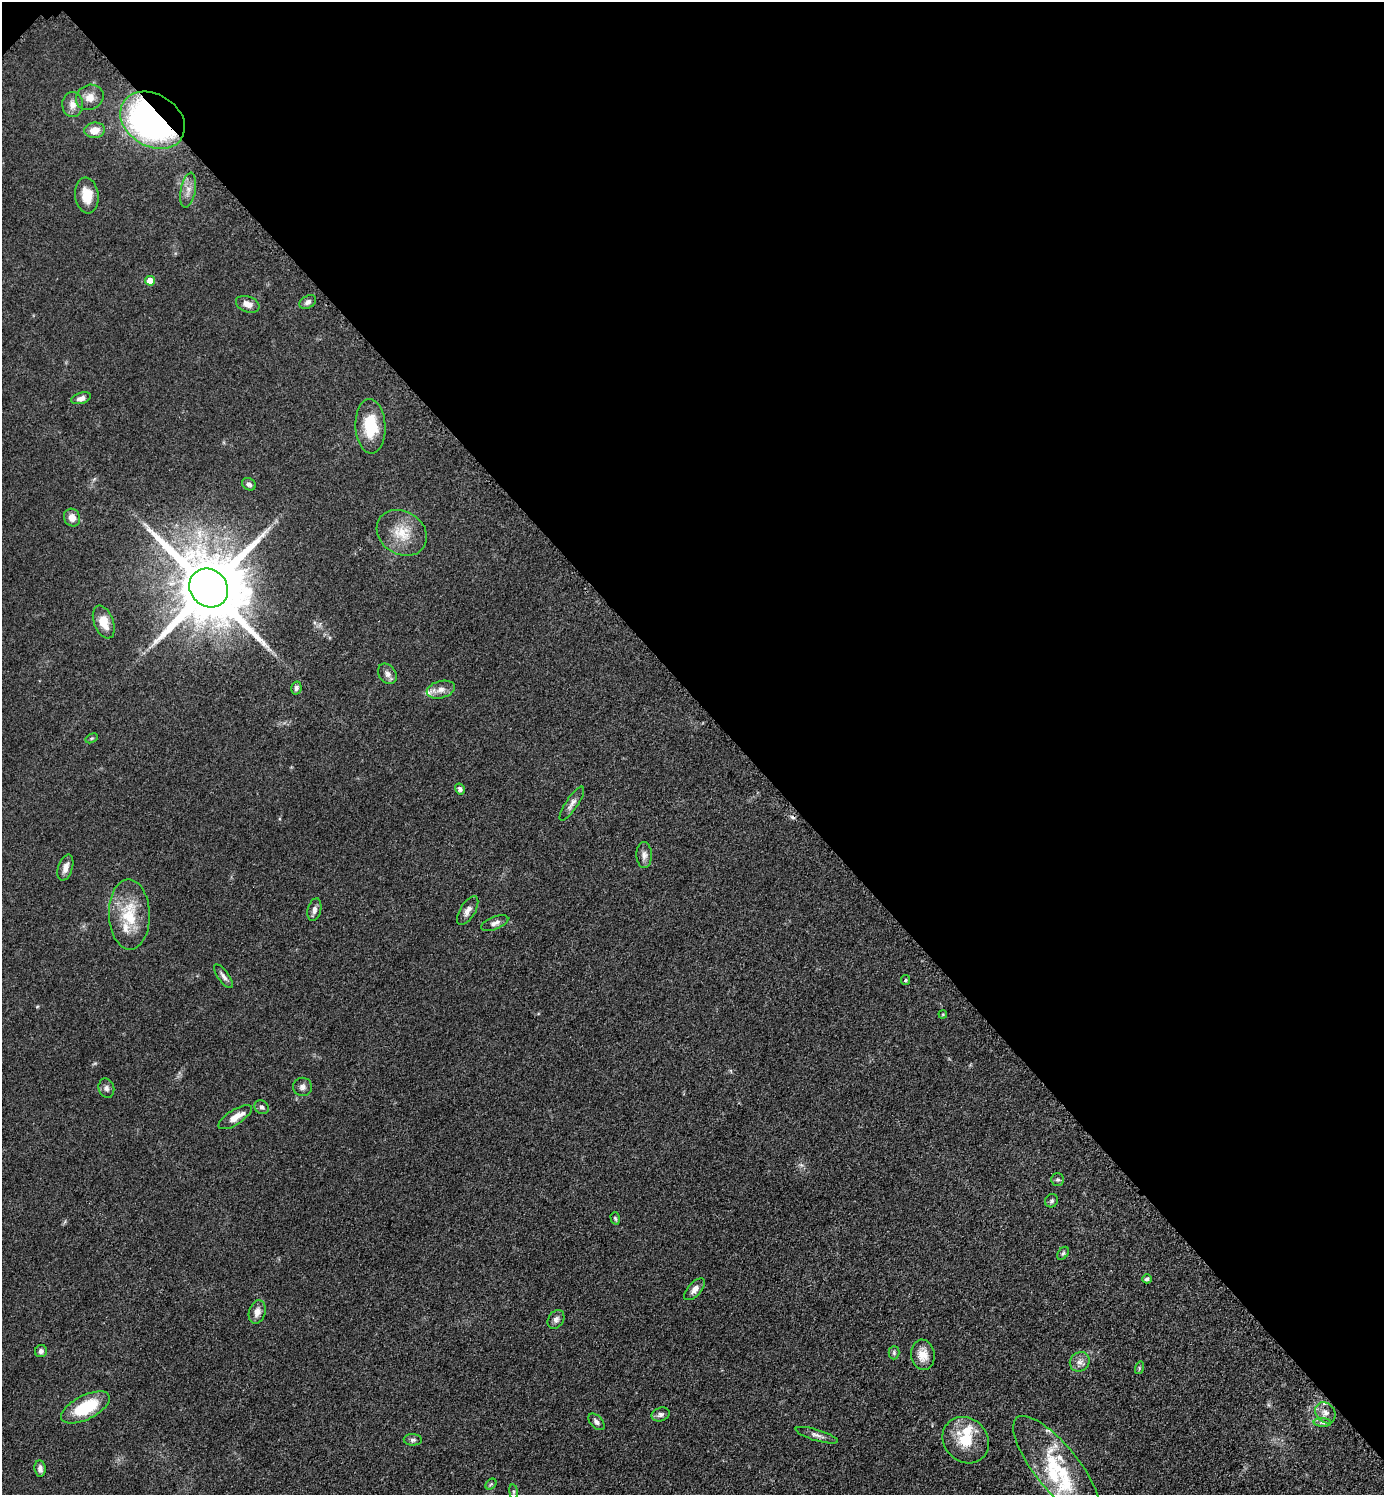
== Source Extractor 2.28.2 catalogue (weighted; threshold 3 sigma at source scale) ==
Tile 3 of 4 x 4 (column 3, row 1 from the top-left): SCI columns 2973-4354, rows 4499-5991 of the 6048 x 6047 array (HDU 1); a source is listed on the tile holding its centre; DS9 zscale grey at full resolution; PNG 1386 x 1497 px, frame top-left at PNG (2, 2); each listed source drawn as its Kron ellipse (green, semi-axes under 4 px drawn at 4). Shown black and unused: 47% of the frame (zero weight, under 3 of 5 exposures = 4% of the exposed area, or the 3 px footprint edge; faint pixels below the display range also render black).
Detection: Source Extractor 2.28.2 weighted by HDU 2 'WHT'; one run over the whole footprint, this tile lists its part. Background 0.0493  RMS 0.0053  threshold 0.0237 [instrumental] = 3 sigma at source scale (4.5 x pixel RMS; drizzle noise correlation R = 1.50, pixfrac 1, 0.05/0.05 arcsec/px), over >= 5 px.
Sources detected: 67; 1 cosmic-ray / hot-pixel residue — neither listed nor drawn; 6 inside a brighter listed object's ellipse — not listed separately; the other 60 listed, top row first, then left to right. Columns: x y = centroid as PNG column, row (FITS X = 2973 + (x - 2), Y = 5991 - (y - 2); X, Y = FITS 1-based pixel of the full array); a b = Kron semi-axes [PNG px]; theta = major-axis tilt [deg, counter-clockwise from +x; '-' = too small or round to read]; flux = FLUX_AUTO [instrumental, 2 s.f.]
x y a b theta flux
90 97 14 12 31 5.2
73 105 12 10 -89 4.3
153 120 34 26 -31 180
95 130 10 8 6 6.1
188 190 18 7 79 4
87 195 18 11 -84 9.1
150 281 5 5 - 7.4
308 302 9 6 31 2.1
248 304 12 7 -21 4
81 398 10 5 17 2.4
370 426 27 15 -87 20
249 484 7 5 -31 1.7
72 518 9 8 - 4.3
402 533 26 21 -33 14
209 588 20 18 -44 6200
104 622 17 9 -68 8.2
387 674 11 8 -53 2.6
296 688 6 5 - 1.5
441 690 14 8 14 3.9
92 738 6 4 31 0.7
460 789 5 5 - 1.5
572 804 20 6 56 2.8
644 855 13 7 -88 2.6
65 868 13 7 72 3.3
314 910 11 6 77 2.4
468 911 16 7 59 3.1
129 914 35 20 -88 21
495 923 14 6 21 2.4
223 976 14 5 -54 2.2
906 980 5 4 - 0.7
943 1014 4 3 - 0.45
302 1087 9 9 - 2.2
106 1088 10 7 -75 1.9
262 1107 8 6 -39 1.5
235 1117 19 7 32 5.9
1057 1180 6 6 - 1.1
1052 1201 7 6 - 1.2
615 1218 6 4 -73 0.81
1063 1253 7 5 53 0.93
1147 1279 4 4 - 1.7
695 1289 13 6 48 3
257 1312 12 8 73 3.8
556 1319 10 7 56 2.1
41 1351 6 6 - 1.8
894 1353 6 5 - 1
923 1355 15 12 -82 6.2
1080 1362 10 9 - 3.1
1139 1368 6 4 73 0.74
85 1407 26 12 27 25
1325 1413 11 9 -50 3.4
661 1414 9 6 22 1.9
596 1422 10 6 -46 2
1323 1423 9 4 -1 1.2
817 1435 22 5 -17 2.7
413 1440 9 5 -1 1.4
966 1440 24 21 -46 18
1057 1467 63 22 -51 36
40 1468 8 5 -83 2
491 1484 6 4 45 0.85
513 1492 7 4 -82 0.79
Overlapping masked pixels (flux is a lower limit): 1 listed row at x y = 153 120